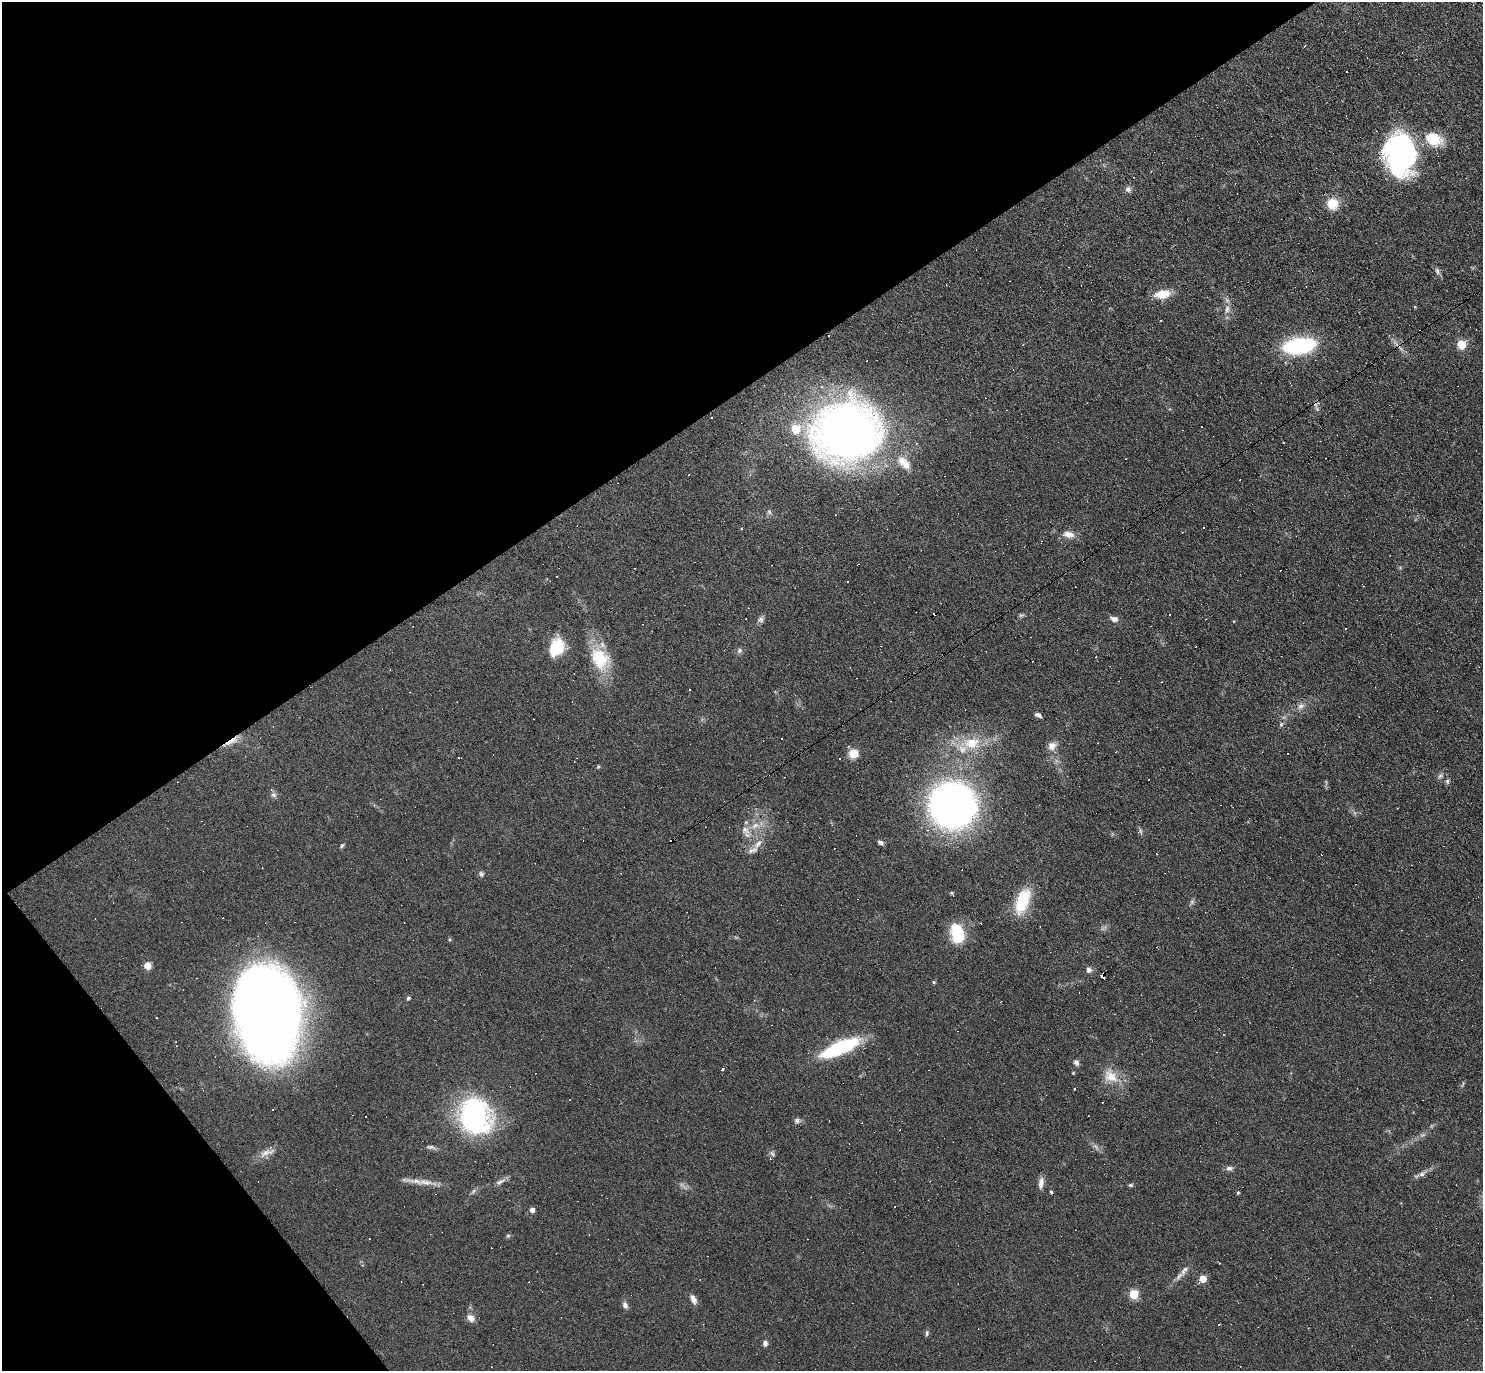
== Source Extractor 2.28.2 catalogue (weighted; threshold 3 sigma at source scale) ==
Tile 5 of 4 x 4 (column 1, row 2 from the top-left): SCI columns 1-1481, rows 2888-4256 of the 5923 x 5919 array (HDU 1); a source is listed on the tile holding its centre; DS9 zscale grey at full resolution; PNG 1485 x 1373 px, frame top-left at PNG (2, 2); no overlay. Shown black and unused: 34% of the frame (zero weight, under 3 of 6 exposures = <1% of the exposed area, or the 3 px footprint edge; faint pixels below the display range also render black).
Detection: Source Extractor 2.28.2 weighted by HDU 2 'WHT'; one run over the whole footprint, this tile lists its part. Background 0.0809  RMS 0.0058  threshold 0.0238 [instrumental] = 3 sigma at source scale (4.09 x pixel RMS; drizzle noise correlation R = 1.36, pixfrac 0.8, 0.05/0.05 arcsec/px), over >= 5 px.
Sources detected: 150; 3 too faint to see at this stretch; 1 inside a brighter object's white glare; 58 cosmic-ray / hot-pixel residue — not listed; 4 inside a brighter listed object's ellipse — not listed separately; the other 84 listed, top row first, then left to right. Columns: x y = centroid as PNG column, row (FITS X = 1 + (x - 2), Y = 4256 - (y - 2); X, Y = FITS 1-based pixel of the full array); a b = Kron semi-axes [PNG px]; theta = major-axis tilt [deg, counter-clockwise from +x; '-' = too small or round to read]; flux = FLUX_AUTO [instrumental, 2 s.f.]
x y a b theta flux
1433 139 23 16 -26 15
1401 154 44 31 -86 97
1128 189 8 8 - 1.9
1332 204 12 12 - 10
1437 271 11 5 -61 1.7
1162 294 20 10 8 8.9
1227 309 11 6 78 2.7
1461 344 5 5 - 21
1299 346 23 11 8 75
711 418 3 2 - 0.54
1201 427 3 2 - 0.47
846 432 54 47 9 410
1284 443 3 3 - 2.1
904 463 23 12 -46 8.7
1203 527 3 2 - 0.82
1069 534 15 8 -9 4.6
1363 586 4 2 - 0.4
1021 615 9 3 13 0.94
761 619 8 8 - 1.8
1114 619 9 6 -17 2.6
1346 628 3 2 - 0.57
556 648 23 15 66 16
739 651 8 7 - 1.5
600 659 30 22 -61 22
1301 706 10 7 11 2.5
1038 715 9 5 -26 1.6
1281 724 6 5 - 1.1
232 741 23 5 31 4.9
972 743 26 17 5 18
1052 746 12 10 42 4.3
853 753 10 9 - 7.9
459 758 3 2 - 0.54
598 766 5 5 - 0.62
1447 781 7 5 -78 1.1
273 795 8 6 -2 1.5
952 805 34 33 - 290
755 825 11 8 22 4.4
745 830 15 9 -46 4.5
1140 831 8 4 -81 1
880 842 7 5 -22 1.7
758 844 17 7 48 3.8
342 846 6 4 61 0.9
1157 854 3 2 - 0.31
481 874 7 6 - 1.4
951 893 5 4 - 0.74
1022 901 25 12 70 27
958 933 16 10 -72 28
147 966 8 7 - 3.9
1089 970 8 6 -31 2
1102 976 4 3 - 3.8
934 982 5 4 - 0.71
408 998 5 5 - 0.82
269 1016 69 45 -83 870
840 1048 43 13 23 41
1076 1062 8 6 -59 1.6
722 1069 3 3 - 2.9
1073 1073 5 4 - 0.49
1111 1076 23 14 -45 10
1075 1089 3 2 - 0.42
272 1109 3 2 - 0.63
475 1116 44 38 -67 79
797 1120 8 7 - 1.6
431 1147 12 5 -10 1.7
266 1153 23 7 14 4.3
772 1154 8 5 -62 1.3
1229 1168 10 6 -10 1.9
1422 1174 8 7 - 1.9
425 1182 41 6 -7 6.7
500 1182 17 5 28 2.3
1041 1183 15 6 81 3.1
1130 1185 7 4 26 0.83
473 1191 7 4 70 0.96
1051 1192 4 4 - 0.68
1238 1193 4 3 - 0.75
532 1210 5 4 - 2.5
508 1236 5 5 - 0.82
1184 1270 17 7 54 3.6
1203 1279 5 5 - 9
1134 1294 5 5 - 26
693 1299 12 7 -64 2.9
625 1305 10 7 -66 2
471 1318 10 8 -50 3.6
927 1333 8 5 89 1.1
765 1343 6 5 - 2
Overlapping masked pixels (flux is a lower limit): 2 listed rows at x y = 232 741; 1102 976